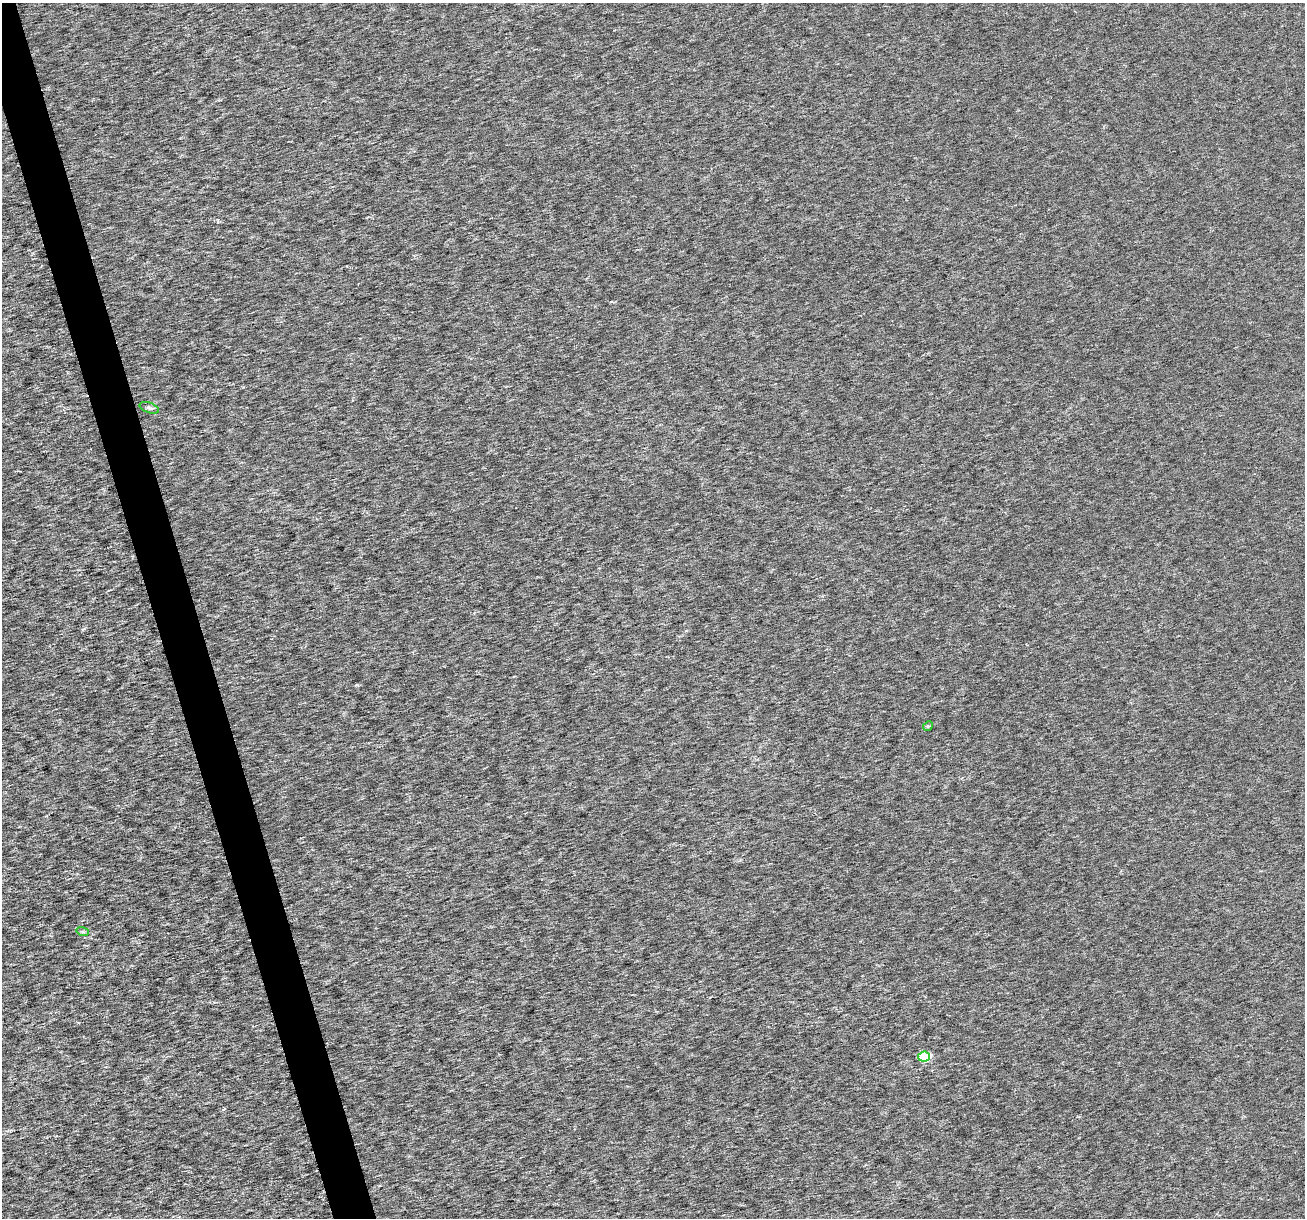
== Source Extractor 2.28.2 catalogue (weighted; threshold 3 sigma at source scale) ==
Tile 11 of 4 x 4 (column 3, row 3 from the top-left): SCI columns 2606-3908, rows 1316-2531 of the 5212 x 5013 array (HDU 1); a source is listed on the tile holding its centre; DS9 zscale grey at full resolution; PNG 1307 x 1220 px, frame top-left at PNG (2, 3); each listed source drawn as its Kron ellipse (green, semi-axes under 4 px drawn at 4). Shown black and unused: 3% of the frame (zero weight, under 3 of 6 exposures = <1% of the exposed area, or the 3 px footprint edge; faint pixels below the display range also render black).
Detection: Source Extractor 2.28.2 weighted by HDU 2 'WHT'; one run over the whole footprint, this tile lists its part. Background 3.49e-05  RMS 0.0018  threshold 0.00726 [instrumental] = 3 sigma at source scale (4.09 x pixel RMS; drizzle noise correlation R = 1.36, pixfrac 0.8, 0.0396/0.0396 arcsec/px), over >= 5 px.
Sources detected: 4; all 4 listed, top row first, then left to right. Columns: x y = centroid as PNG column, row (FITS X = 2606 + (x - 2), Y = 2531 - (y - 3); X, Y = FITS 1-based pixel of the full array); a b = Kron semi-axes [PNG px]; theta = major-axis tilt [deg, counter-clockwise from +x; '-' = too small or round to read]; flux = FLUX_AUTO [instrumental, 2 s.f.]
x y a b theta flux
149 408 10 5 -19 0.38
928 726 5 4 - 0.18
83 932 6 4 -18 0.24
924 1057 6 5 - 7.4